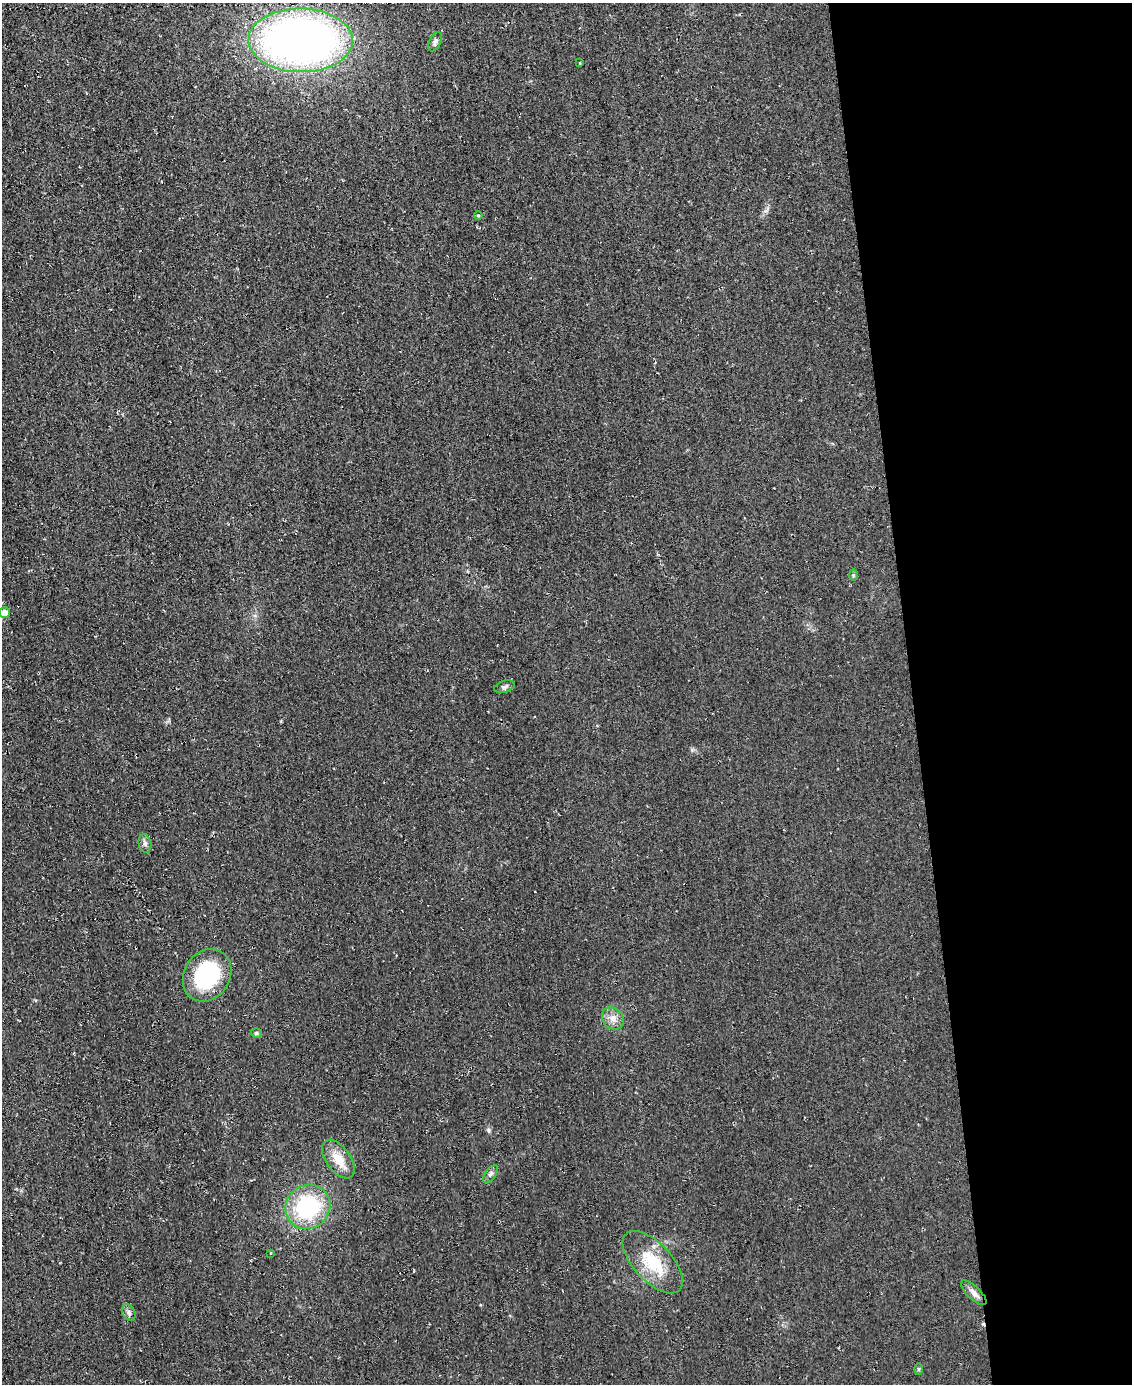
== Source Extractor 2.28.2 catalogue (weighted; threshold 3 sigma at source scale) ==
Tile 8 of 4 x 3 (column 4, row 2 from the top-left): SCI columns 3402-4531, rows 1555-2936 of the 4561 x 4553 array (HDU 1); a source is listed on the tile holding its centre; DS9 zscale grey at full resolution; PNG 1134 x 1386 px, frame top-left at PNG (2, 3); each listed source drawn as its Kron ellipse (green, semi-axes under 4 px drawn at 4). Shown black and unused: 20% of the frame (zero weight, under 2 of 3 exposures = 3% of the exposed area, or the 3 px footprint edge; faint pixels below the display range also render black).
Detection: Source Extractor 2.28.2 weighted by HDU 2 'WHT'; one run over the whole footprint, this tile lists its part. Background 0.0474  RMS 0.013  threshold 0.0589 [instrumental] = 3 sigma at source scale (4.5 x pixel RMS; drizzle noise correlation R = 1.50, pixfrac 1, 0.05/0.05 arcsec/px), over >= 5 px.
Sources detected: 19; all 19 listed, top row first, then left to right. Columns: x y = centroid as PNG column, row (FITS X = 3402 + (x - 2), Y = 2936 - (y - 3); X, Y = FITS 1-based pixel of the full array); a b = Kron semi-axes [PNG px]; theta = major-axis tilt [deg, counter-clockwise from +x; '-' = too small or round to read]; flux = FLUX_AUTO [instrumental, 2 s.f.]
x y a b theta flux
301 40 52 32 -1 810
435 42 10 5 63 3.7
580 63 4 2 - 0.79
478 215 4 3 - 1.1
853 575 6 4 -88 1.6
5 613 5 5 - 11
504 687 11 5 17 3.2
145 843 9 6 -79 4.1
207 975 27 23 57 110
613 1019 12 10 -48 9.7
256 1033 5 4 - 2
338 1159 22 12 -54 22
490 1174 10 5 53 3.7
308 1207 23 21 42 110
270 1253 4 2 - 0.95
653 1262 39 19 -47 54
974 1293 16 6 -44 7.3
129 1313 9 6 -61 3.8
918 1369 6 4 -90 1.7
Unlisted compact peaks at least as high as the median listed source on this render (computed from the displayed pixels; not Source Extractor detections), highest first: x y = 488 1130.